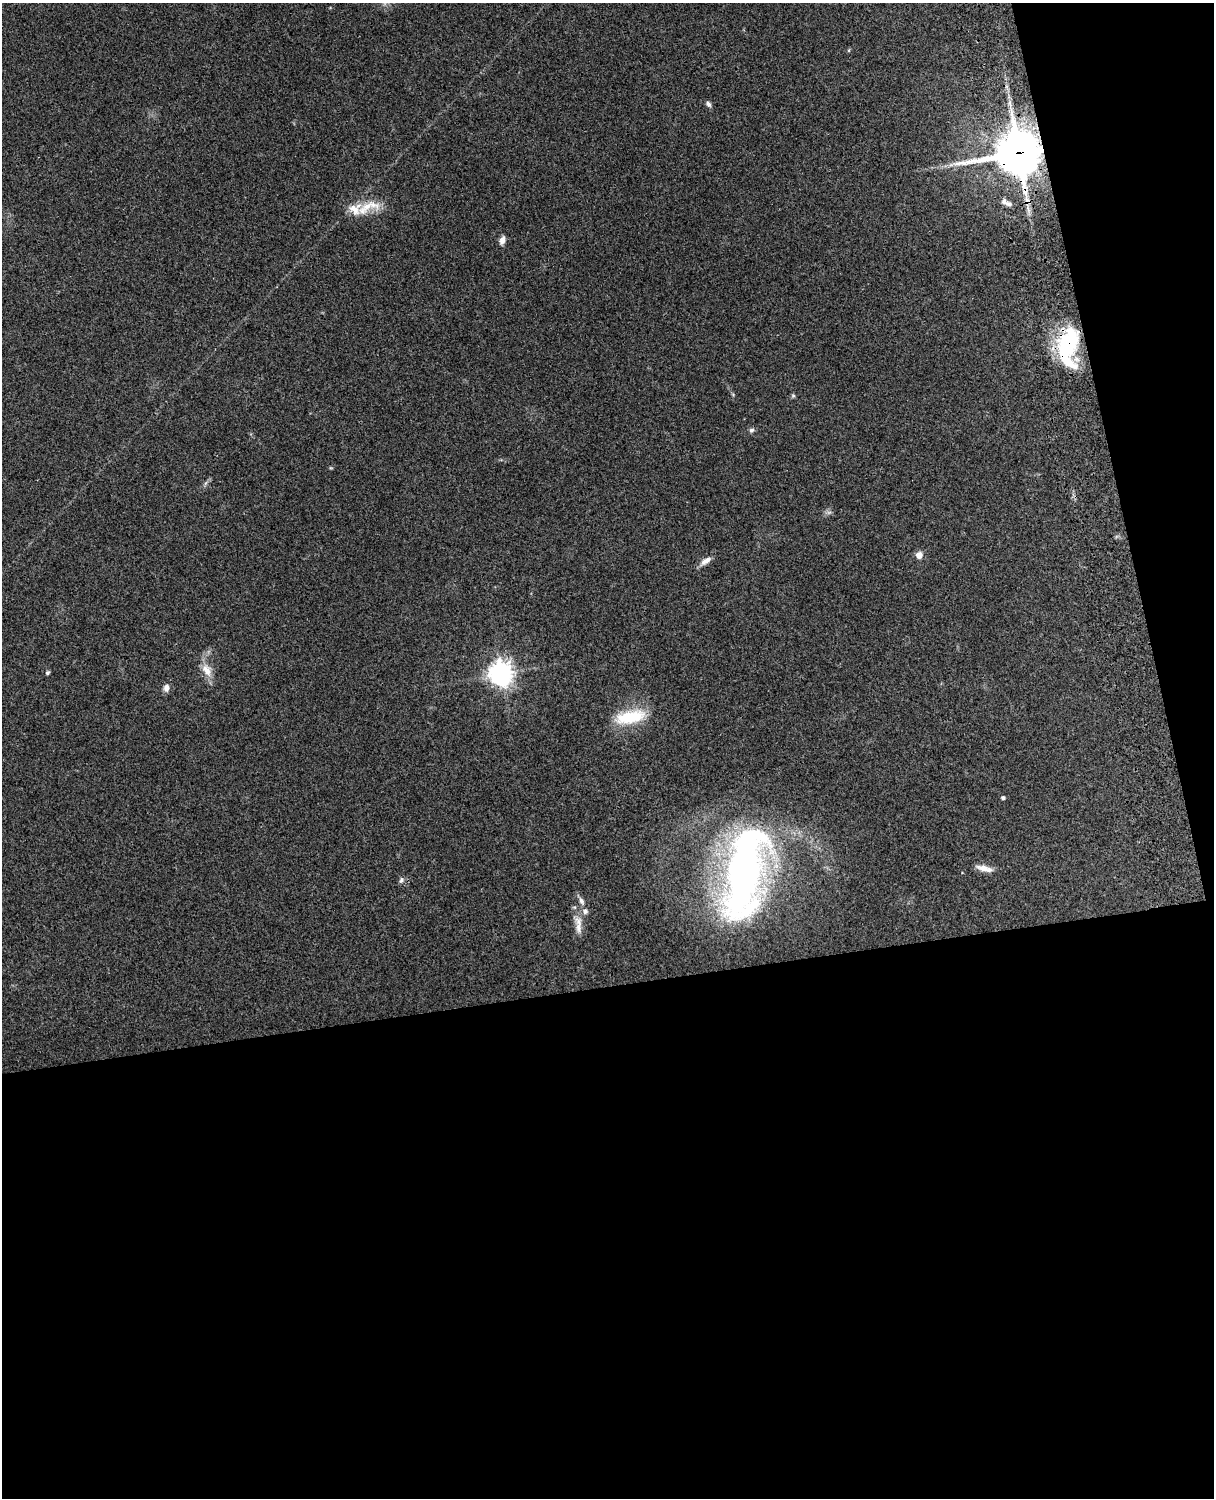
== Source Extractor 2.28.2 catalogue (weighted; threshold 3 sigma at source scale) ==
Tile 12 of 4 x 3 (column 4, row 3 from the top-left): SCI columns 3757-4968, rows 164-1659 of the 5089 x 4927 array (HDU 1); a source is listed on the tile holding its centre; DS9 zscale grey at full resolution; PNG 1216 x 1500 px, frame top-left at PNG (2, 3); no overlay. Shown black and unused: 39% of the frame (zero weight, under 3 of 4 exposures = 6% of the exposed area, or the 3 px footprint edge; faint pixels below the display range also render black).
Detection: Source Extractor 2.28.2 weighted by HDU 2 'WHT'; one run over the whole footprint, this tile lists its part. Background 0.271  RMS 0.0089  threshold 0.0401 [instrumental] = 3 sigma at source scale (4.5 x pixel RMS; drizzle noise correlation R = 1.50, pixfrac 1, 0.05/0.05 arcsec/px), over >= 5 px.
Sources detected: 28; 1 too faint to see at this stretch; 2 inside a brighter object's white glare — not listed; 1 inside a brighter listed object's ellipse — not listed separately; the other 24 listed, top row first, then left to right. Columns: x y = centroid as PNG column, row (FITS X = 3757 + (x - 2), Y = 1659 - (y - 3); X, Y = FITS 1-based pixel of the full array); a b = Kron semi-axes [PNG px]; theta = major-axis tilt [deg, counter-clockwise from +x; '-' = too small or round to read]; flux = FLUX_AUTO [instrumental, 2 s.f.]
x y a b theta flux
849 50 5 3 - 0.92
708 104 7 5 -49 2.6
1018 153 16 16 - 2700
1009 204 11 7 -17 4.1
368 207 40 14 20 22
502 240 10 6 68 4.5
1068 345 35 28 -47 58
793 395 6 4 -1 1.3
751 430 7 6 - 2.1
829 512 7 4 18 1.9
919 555 7 7 - 5.8
706 561 15 7 33 6
207 670 19 11 -57 11
47 673 4 4 - 1.9
501 673 8 8 - 710
166 688 10 7 86 4.4
630 717 36 14 12 39
1003 798 4 4 - 2
984 868 21 7 -14 7.6
744 873 99 37 79 400
401 880 9 5 74 2.2
581 901 10 6 -59 3.6
585 911 8 7 - 3.7
578 928 21 8 -80 8.8
Overlapping masked pixels (flux is a lower limit): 2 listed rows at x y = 1018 153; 1068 345